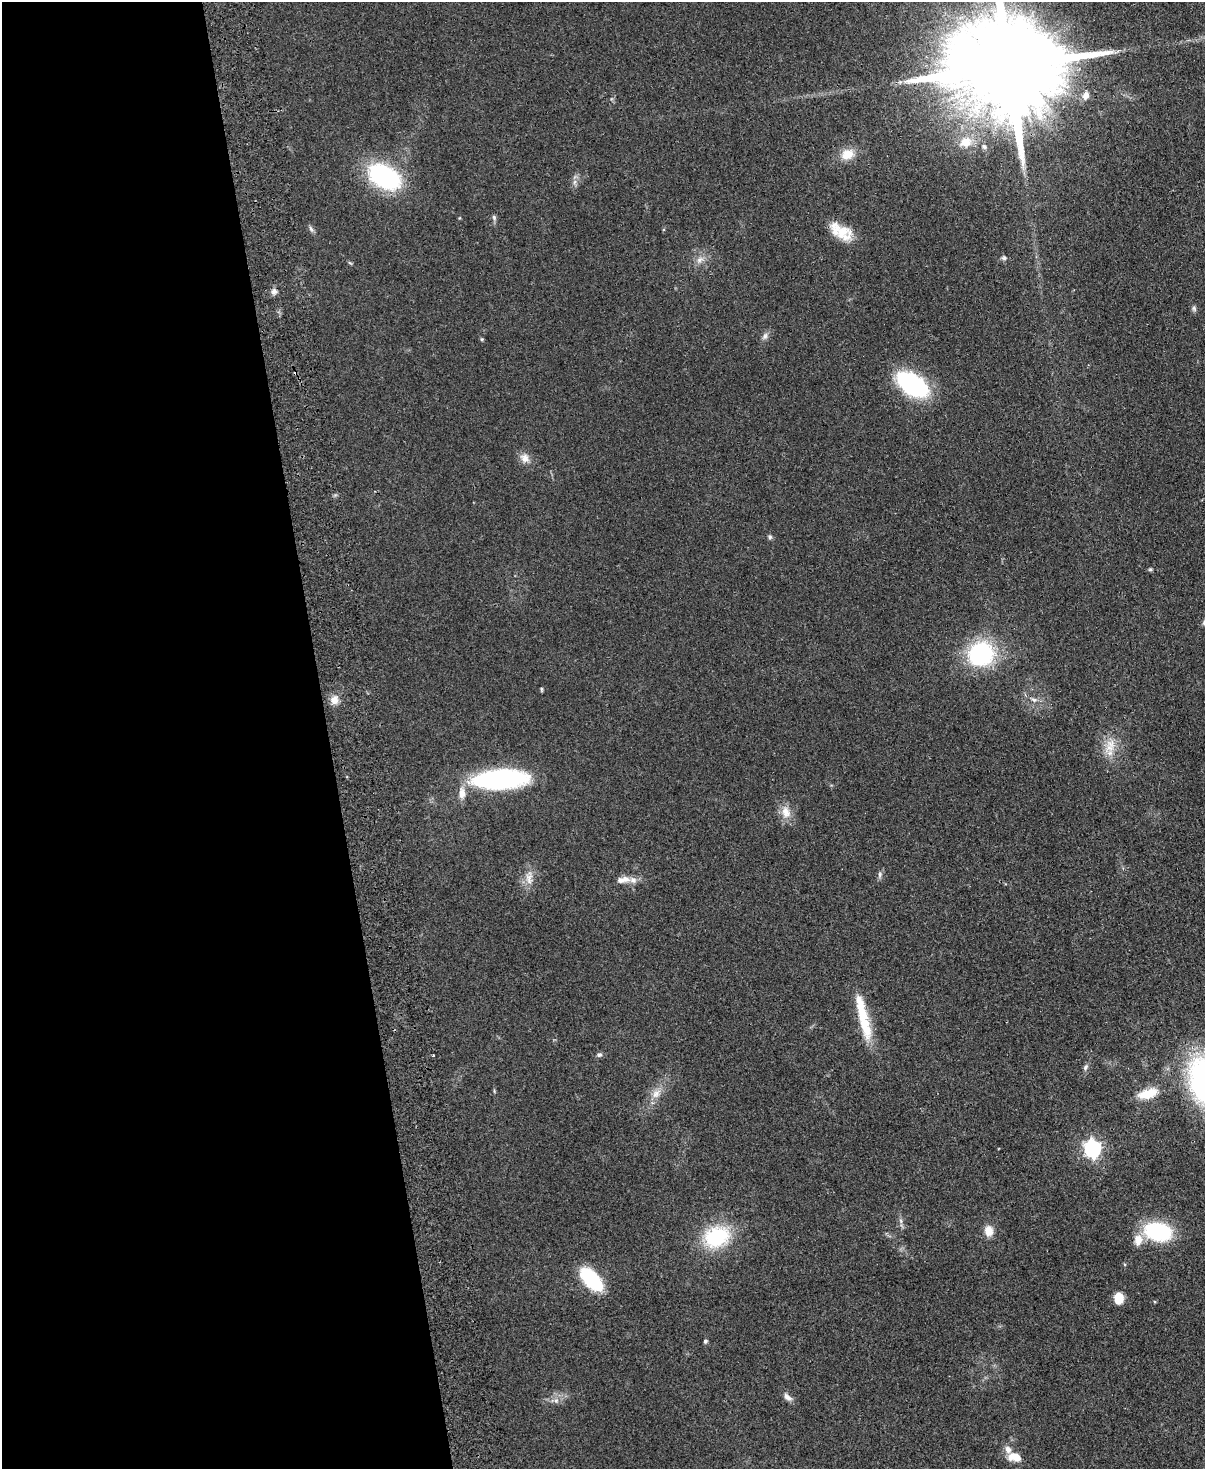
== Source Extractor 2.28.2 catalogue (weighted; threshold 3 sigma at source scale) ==
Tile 5 of 4 x 3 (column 1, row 2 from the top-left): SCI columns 57-1259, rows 1619-3085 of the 4925 x 4814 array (HDU 1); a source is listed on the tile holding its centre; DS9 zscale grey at full resolution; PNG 1207 x 1471 px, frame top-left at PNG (2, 2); no overlay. Shown black and unused: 27% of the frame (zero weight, under 2 of 3 exposures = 3% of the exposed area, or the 3 px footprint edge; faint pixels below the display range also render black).
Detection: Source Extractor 2.28.2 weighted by HDU 2 'WHT'; one run over the whole footprint, this tile lists its part. Background 0.112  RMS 0.0085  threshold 0.038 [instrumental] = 3 sigma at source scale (4.5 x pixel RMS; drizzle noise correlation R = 1.50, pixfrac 1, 0.05/0.05 arcsec/px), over >= 5 px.
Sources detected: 53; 1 cosmic-ray / hot-pixel residue — not listed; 2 inside a brighter listed object's ellipse — not listed separately; the other 50 listed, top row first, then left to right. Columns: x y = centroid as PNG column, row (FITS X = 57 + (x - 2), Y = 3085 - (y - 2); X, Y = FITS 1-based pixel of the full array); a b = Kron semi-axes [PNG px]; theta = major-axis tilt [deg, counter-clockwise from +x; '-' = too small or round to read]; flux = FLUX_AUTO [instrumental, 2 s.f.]
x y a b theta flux
1007 66 48 21 5 36000
1086 96 9 7 70 5.3
966 142 17 13 25 14
984 147 8 6 -39 2.1
847 154 17 14 22 13
384 177 29 18 -31 120
575 182 7 5 88 2.3
494 217 8 5 -80 2
311 229 9 4 -55 2.1
842 232 28 16 -30 21
1004 258 7 6 - 1.9
700 259 11 7 31 4.7
350 263 7 4 -36 1
274 291 8 8 - 3.2
1194 308 8 5 -64 1.8
765 336 11 6 61 3.1
482 339 6 4 -90 0.94
912 384 23 13 -34 140
525 458 15 11 -44 6.7
770 537 6 5 - 1.6
1150 569 5 4 - 1.1
981 654 23 22 - 94
541 689 7 3 -89 1
334 700 11 10 - 7
1034 700 8 5 -8 2.4
1111 744 14 13 - 12
500 779 46 16 4 170
462 793 13 8 89 8
786 812 18 12 -77 10
880 875 8 6 89 2.2
529 878 21 10 90 9.2
623 880 21 8 7 8.1
863 1017 62 11 -77 35
599 1055 7 6 - 2.1
433 1056 3 3 - 2.2
1085 1067 9 6 61 2.3
656 1093 15 10 51 8.1
1148 1094 23 10 17 20
1092 1148 7 7 - 280
901 1221 6 5 - 1.8
989 1231 12 10 -83 9.1
1158 1232 24 15 -12 77
717 1237 33 25 21 56
1138 1240 16 12 82 9.3
591 1279 18 9 -47 89
1119 1298 10 8 87 17
705 1341 5 4 - 1.9
788 1397 12 7 -40 4.3
556 1401 6 6 - 2.5
1015 1457 15 10 -11 13
Overlapping masked pixels (flux is a lower limit): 1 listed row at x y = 1007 66
Isophote crosses this tile's border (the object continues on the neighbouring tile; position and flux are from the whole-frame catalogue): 1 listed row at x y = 1007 66